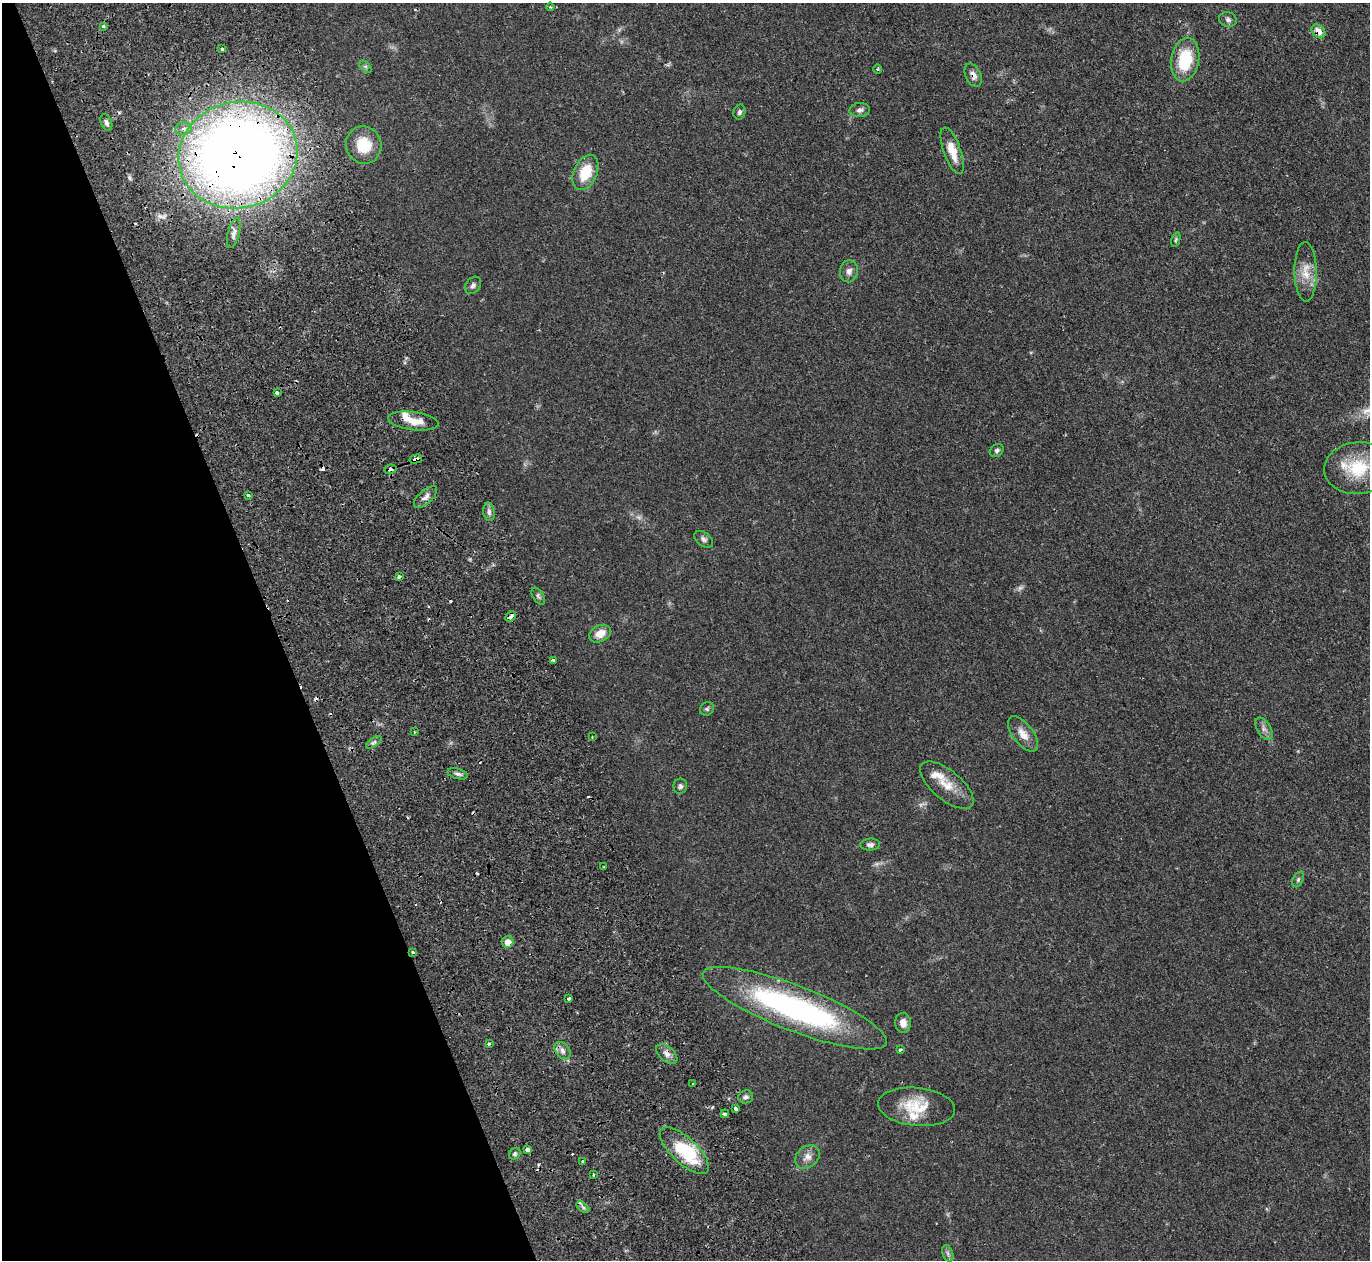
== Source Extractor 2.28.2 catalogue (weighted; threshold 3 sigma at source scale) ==
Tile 5 of 4 x 4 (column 1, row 2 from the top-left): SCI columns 332-1699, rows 2994-4251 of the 6128 x 6110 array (HDU 1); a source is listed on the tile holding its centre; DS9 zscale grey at full resolution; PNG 1372 x 1262 px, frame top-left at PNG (2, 3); each listed source drawn as its Kron ellipse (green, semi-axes under 4 px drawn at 4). Shown black and unused: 20% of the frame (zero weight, under 2 of 3 exposures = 11% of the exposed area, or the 3 px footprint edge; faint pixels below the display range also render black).
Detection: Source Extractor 2.28.2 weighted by HDU 2 'WHT'; one run over the whole footprint, this tile lists its part. Background 0.0542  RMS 0.0047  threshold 0.0211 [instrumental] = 3 sigma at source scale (4.5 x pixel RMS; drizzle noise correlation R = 1.50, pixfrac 1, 0.05/0.05 arcsec/px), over >= 5 px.
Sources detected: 88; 2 too faint to see at this stretch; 11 cosmic-ray / hot-pixel residue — neither listed nor drawn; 4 inside a brighter listed object's ellipse — not listed separately; the other 71 listed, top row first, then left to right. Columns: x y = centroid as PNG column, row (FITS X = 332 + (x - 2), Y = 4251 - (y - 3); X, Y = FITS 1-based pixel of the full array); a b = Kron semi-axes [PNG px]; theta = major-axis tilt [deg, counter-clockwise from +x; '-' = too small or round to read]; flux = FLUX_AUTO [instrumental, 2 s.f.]
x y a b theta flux
550 7 4 3 - 0.47
1228 19 9 7 -17 1.4
103 26 4 3 - 0.82
1318 31 8 5 -45 5.1
222 49 3 3 - 1.3
1185 60 22 14 80 20
365 67 7 4 -44 0.93
877 69 5 3 - 0.44
973 75 12 7 -65 2.7
860 110 10 7 5 1.6
739 112 7 6 - 1.3
106 122 9 5 -68 1.6
183 129 8 6 9 2.4
364 145 19 17 -73 13
952 151 24 8 -70 7.4
238 155 60 53 14 680
585 172 18 11 66 13
234 233 15 6 75 2.2
1176 240 7 4 70 0.73
849 271 11 9 82 2.3
1306 272 30 11 -89 7.6
473 285 9 7 50 1.4
277 392 3 3 - 2.2
413 421 25 9 -7 7.2
997 450 7 5 33 1.1
416 459 6 3 15 2.3
1358 468 34 26 5 20
390 469 6 4 10 1.6
248 495 3 3 - 0.58
425 497 14 6 42 2.3
489 512 9 6 -82 1.6
704 539 10 6 -37 1.4
399 576 4 3 - 2
538 596 9 5 -56 0.94
510 617 6 3 42 4.9
600 634 11 8 25 5.1
553 660 3 3 - 3.7
707 709 7 6 - 0.9
1264 729 12 6 -58 2.1
414 732 4 2 - 0.38
1023 734 21 10 -53 5.1
592 737 2 2 - 0.39
374 742 9 4 35 1.1
458 774 10 5 -16 1.5
947 785 32 14 -39 9.2
680 786 7 6 - 1.3
870 844 10 6 4 1.4
604 867 3 2 - 0.64
1298 880 8 5 64 0.97
508 942 6 5 - 4.8
413 952 3 3 - 0.76
569 999 3 3 - 1.9
795 1008 98 22 -21 110
903 1023 10 8 -81 2.9
489 1043 4 3 - 1.3
900 1050 3 3 - 0.89
562 1051 10 6 -52 2.2
667 1054 12 7 -41 2.6
693 1083 3 3 - 0.9
746 1097 7 6 - 1.2
917 1107 39 19 -6 16
736 1109 4 3 - 4.7
725 1114 4 3 - 2.8
527 1149 4 3 - 2.2
684 1151 31 13 -43 28
515 1154 6 5 - 0.87
807 1157 13 10 40 3.4
583 1161 3 2 - 0.68
593 1174 3 2 - 0.48
583 1207 7 4 -37 1
948 1253 9 5 -71 1.2
Overlapping masked pixels (flux is a lower limit): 8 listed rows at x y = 1318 31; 973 75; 238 155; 416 459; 390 469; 510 617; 413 952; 725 1114